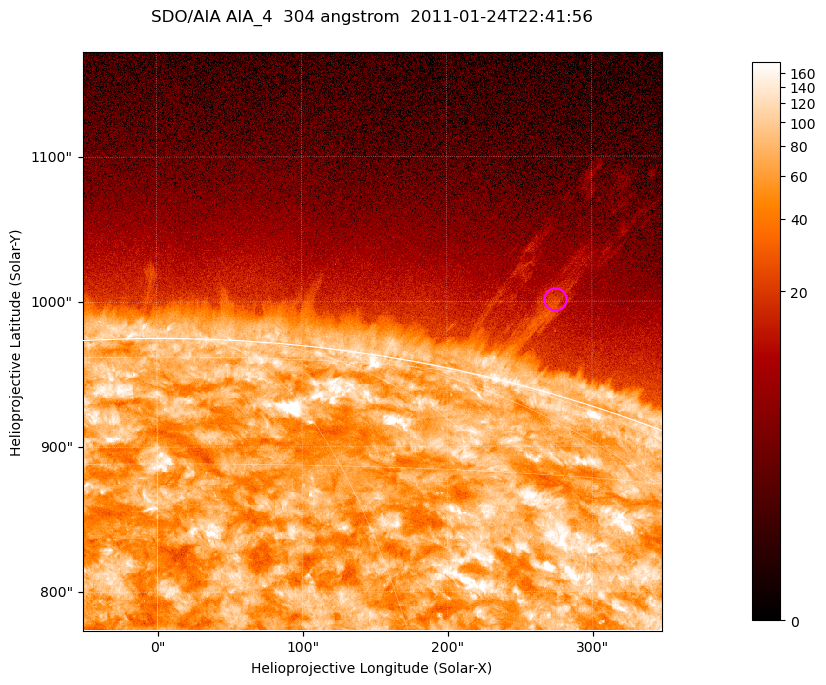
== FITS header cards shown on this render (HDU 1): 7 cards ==
TELESCOP= 'SDO/AIA '           / For AIA: SDO/AIA
INSTRUME= 'AIA_4   '           / For AIA: AIA_ATA1, AIA_ATA2, AIA_ATA3 or AIA_AT
WAVELNTH=                  304 / [angstrom] Wavelength
WAVEUNIT= 'angstrom'           / Wavelength unit: angstrom
DATE-OBS= '2011-01-24T22:41:56.131' / [ISO] Date when observation started; ISO 8
CTYPE1  = 'HPLN-TAN'           / CTYPE1; Typically HPLN
CTYPE2  = 'HPLT-TAN'           / CTYPE2; Typically HPLT

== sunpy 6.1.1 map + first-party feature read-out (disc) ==
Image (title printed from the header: SDO/AIA AIA_4  304 angstrom  2011-01-24T22:41:56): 665 x 665 px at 0.6 arcsec/px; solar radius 975 arcsec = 1625 px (partial field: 2.4% of the solar disc is inside the frame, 46% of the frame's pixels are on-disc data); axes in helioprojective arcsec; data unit not stated in the header (colour bar unlabelled)
Orientation: roll -0.132 deg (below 1 deg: not rotated)
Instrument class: DISC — disc imager (sunpy class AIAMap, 304 A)
Bright regions (active regions / flare kernels): reference = the on-disc median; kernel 5 px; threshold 5 sigma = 127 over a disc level ~70.7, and >= 1.15x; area >= 442 px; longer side >= 8 px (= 4.8 arcsec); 0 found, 0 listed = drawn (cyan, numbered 1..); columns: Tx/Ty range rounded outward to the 2 arcsec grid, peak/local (2 s.f.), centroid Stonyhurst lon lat
Off-limb structures (1.02-1.3 R_sun): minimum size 221 px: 5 found; the strongest spans PA ~345 deg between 1.03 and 1.12 R_sun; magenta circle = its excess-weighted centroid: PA ~345 deg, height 1.06 R_sun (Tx ~274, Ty ~1002 arcsec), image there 2.2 x the reference